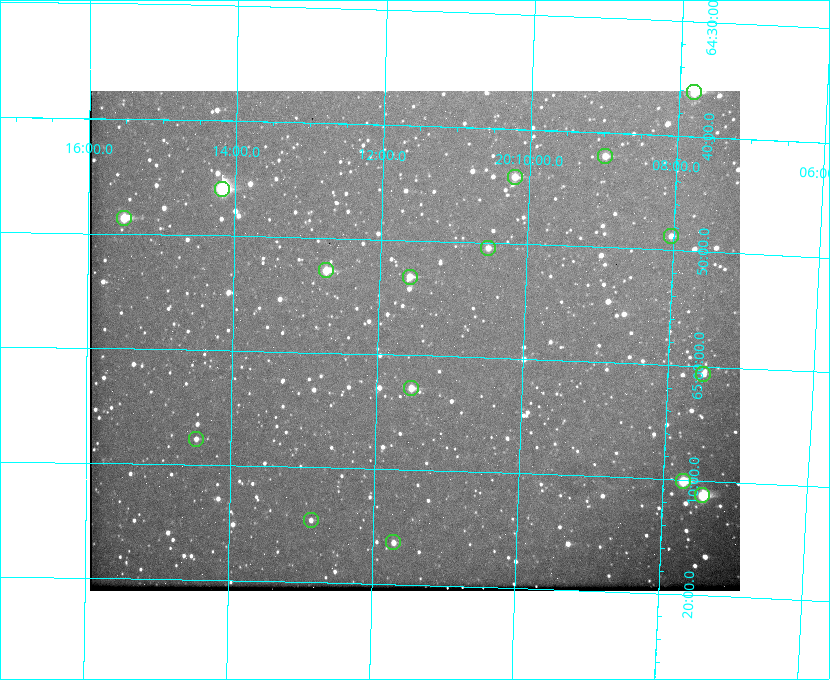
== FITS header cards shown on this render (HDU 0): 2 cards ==
NAXIS1  =                  650
NAXIS2  =                  500

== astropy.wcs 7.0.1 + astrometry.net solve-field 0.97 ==
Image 650 x 500 px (HDU 0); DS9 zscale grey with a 90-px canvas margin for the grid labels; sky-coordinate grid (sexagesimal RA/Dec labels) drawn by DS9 from the SOLVED WCS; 16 Tycho-2 reference stars matched to detected sources circled (green)
Header WCS: none
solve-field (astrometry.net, Tycho-2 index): SOLVED blind (the file carries no WCS)
Solved WCS: RA---TAN-SIP/DEC--TAN-SIP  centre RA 20:11:30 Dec +64:59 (302.87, +64.98 deg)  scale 5.23 arcsec/px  FOV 56.7' x 43.6'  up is +178 deg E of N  parity flipped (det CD > 0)
(file carries no celestial WCS; the grid is the blind solution)
Tycho-2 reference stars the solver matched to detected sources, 16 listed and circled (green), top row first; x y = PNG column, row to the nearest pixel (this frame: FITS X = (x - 90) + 1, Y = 500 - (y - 91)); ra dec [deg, ICRS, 3 dp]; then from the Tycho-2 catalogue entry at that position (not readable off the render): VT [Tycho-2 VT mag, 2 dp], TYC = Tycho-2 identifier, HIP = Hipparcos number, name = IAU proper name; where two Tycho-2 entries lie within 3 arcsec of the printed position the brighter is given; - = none
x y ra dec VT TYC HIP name
694 92 301.950 +64.602 8.32 4240-799-1 - -
605 156 302.245 +64.701 10.15 4240-635-1 - -
515 177 302.549 +64.736 9.65 4240-950-1 - -
222 189 303.544 +64.765 7.36 4240-620-1 99731 -
124 218 303.878 +64.810 8.93 4240-794-1 - -
671 236 302.008 +64.813 10.38 4240-809-1 - -
488 248 302.633 +64.841 10.69 4240-985-1 - -
326 270 303.184 +64.880 9.02 4240-488-1 - -
410 277 302.897 +64.886 9.40 4240-717-1 - -
703 374 301.878 +65.011 10.80 4240-59-1 - -
411 388 302.882 +65.048 10.25 4240-98-1 - -
196 439 303.620 +65.129 11.18 4240-34-1 - -
683 481 301.932 +65.168 8.01 4240-866-1 99147 -
702 495 301.862 +65.188 7.70 4240-604-1 99125 -
311 520 303.217 +65.244 11.17 4240-236-1 - -
393 542 302.928 +65.273 10.74 4240-760-1 - -